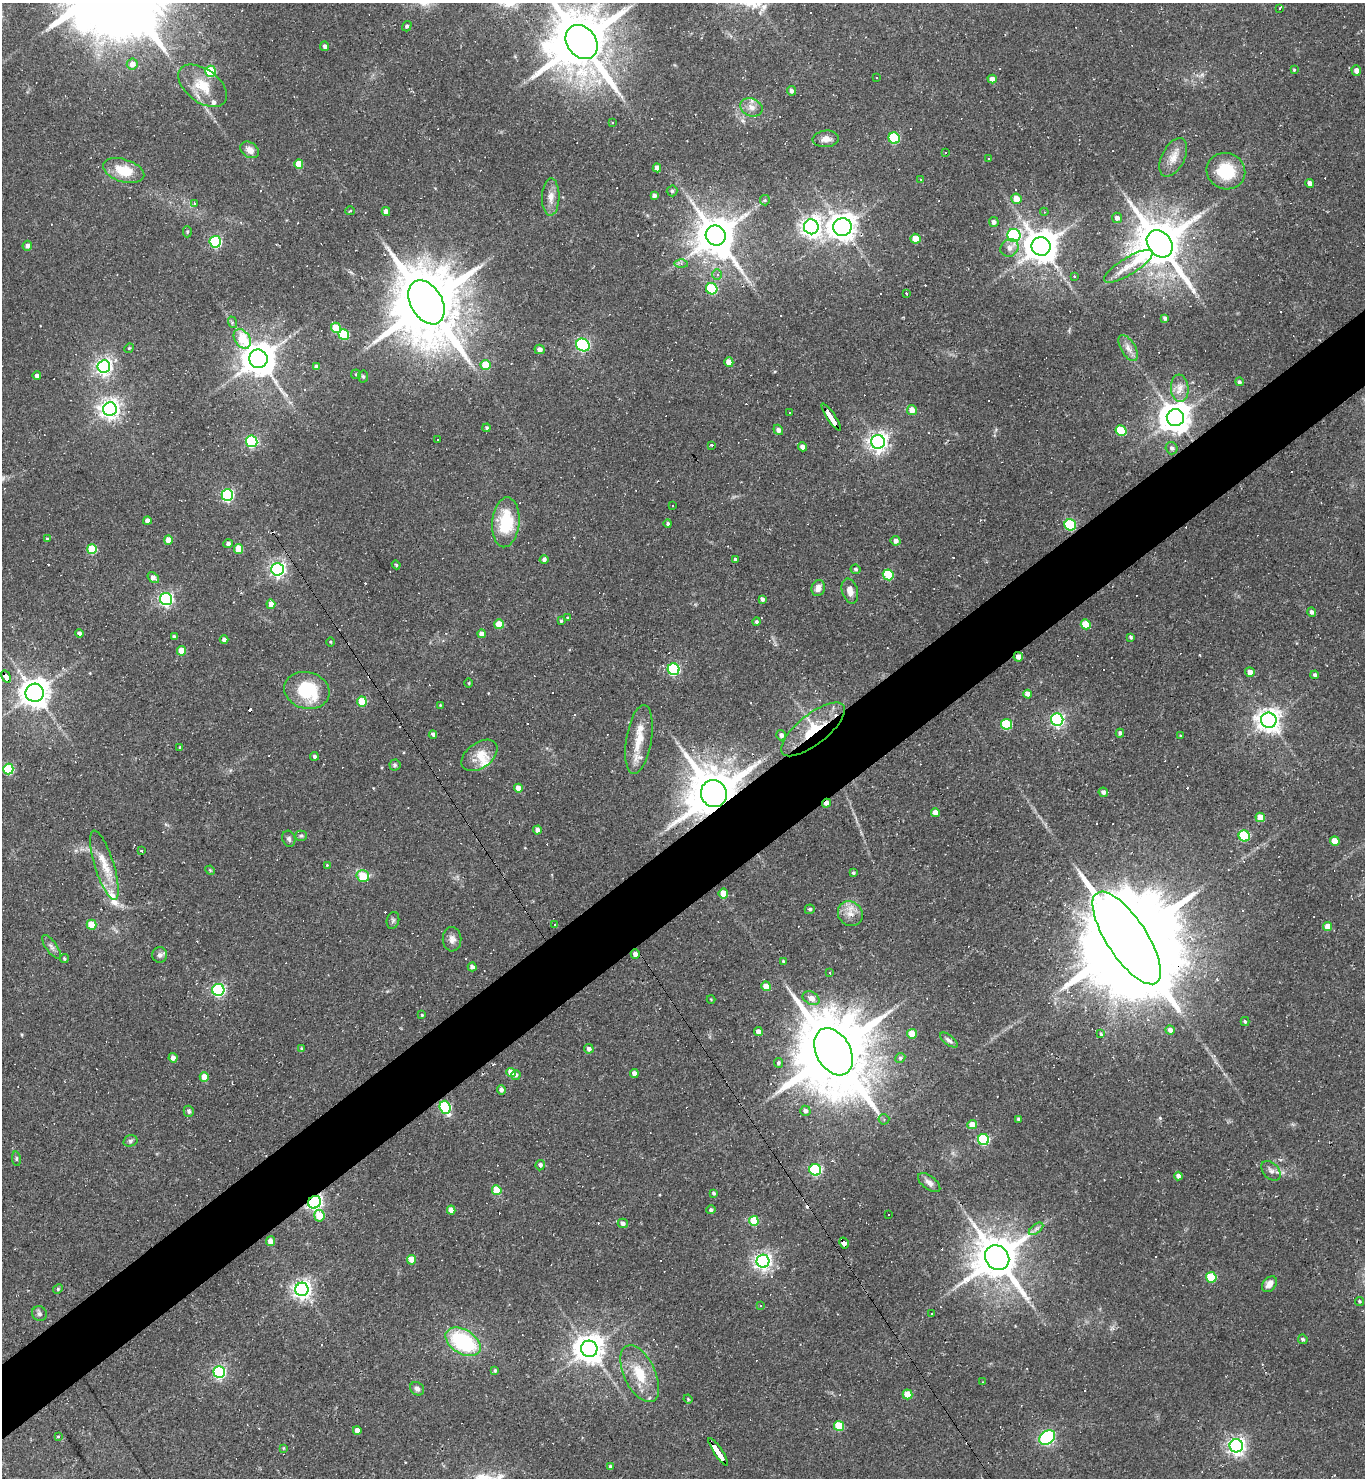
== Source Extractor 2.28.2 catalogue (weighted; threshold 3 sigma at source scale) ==
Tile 7 of 4 x 4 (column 3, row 2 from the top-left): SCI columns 3020-4382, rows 2953-4428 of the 5899 x 5904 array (HDU 1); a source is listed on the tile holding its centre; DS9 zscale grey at full resolution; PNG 1367 x 1480 px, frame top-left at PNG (2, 3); each listed source drawn as its Kron ellipse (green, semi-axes under 4 px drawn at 4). Shown black and unused: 5% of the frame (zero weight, under 2 of 3 exposures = <1% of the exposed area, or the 3 px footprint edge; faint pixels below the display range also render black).
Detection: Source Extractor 2.28.2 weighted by HDU 2 'WHT'; one run over the whole footprint, this tile lists its part. Background 0.069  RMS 0.0057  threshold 0.0258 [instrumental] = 3 sigma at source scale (4.5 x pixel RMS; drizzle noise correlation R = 1.50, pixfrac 1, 0.05/0.05 arcsec/px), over >= 5 px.
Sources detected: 332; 1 too faint to see at this stretch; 1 inside a brighter object's white glare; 65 cosmic-ray / hot-pixel residue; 1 long thin detection or spike segment (spike, bleed or trail) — neither listed nor drawn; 4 inside a brighter listed object's ellipse — not listed separately; the other 260 listed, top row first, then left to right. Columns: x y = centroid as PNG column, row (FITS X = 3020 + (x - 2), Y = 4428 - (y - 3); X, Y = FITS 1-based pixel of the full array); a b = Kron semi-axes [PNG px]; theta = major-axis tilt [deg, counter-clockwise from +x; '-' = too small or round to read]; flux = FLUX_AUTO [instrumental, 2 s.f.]
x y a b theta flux
1280 8 3 3 - 7.2
407 26 5 4 - 1.2
582 42 18 14 -53 4900
325 46 5 4 - 1.6
132 64 5 5 - 4.3
1294 70 4 4 - 0.56
210 71 5 5 - 30
1356 71 5 4 - 2.7
876 77 3 3 - 0.93
992 79 5 4 - 3.8
203 86 28 16 -37 16
791 91 5 4 - 1.6
751 107 11 9 -22 4.1
613 122 3 2 - 0.42
894 138 6 5 - 40
826 139 13 8 5 3.9
250 150 10 7 -35 4.3
945 153 3 2 - 0.58
1173 157 21 11 63 6.6
988 159 3 3 - 0.99
299 164 4 4 - 7.4
657 168 4 4 - 2.7
124 171 21 11 -17 15
1226 171 19 18 - 24
921 179 3 2 - 0.58
1310 183 4 4 - 2.5
672 191 5 5 - 0.96
654 196 4 4 - 1.9
551 197 18 8 88 5.2
1016 199 5 5 - 6.4
765 200 5 5 - 0.75
194 203 3 3 - 15
350 211 5 2 - 0.47
386 211 4 4 - 3.2
1044 212 4 3 - 0.72
1117 218 5 5 - 2.3
994 222 5 5 - 2.4
811 227 7 7 - 340
842 227 9 9 - 560
187 232 5 4 - 0.81
716 235 10 9 - 1900
1014 235 6 6 - 87
915 239 5 5 - 10
215 242 6 5 - 69
1160 244 15 11 -51 3100
27 246 5 5 - 2.2
1041 246 9 9 - 1200
1009 248 9 8 - 3.8
681 264 6 4 0 1.2
1128 266 28 8 31 8.9
717 274 5 5 - 1.1
1074 276 3 3 - 0.51
712 289 6 5 - 30
906 293 3 3 - 0.94
426 302 24 15 -60 7200
1165 318 4 3 - 1.4
232 322 6 4 -72 0.91
336 328 5 5 - 19
344 334 5 5 - 29
242 339 11 7 -56 17
583 345 7 6 - 90
129 348 5 4 - 0.67
1128 348 14 7 -59 3.4
539 349 5 4 - 2.4
258 359 9 9 - 1400
729 362 5 4 - 5.3
486 365 5 5 - 13
104 367 6 6 - 200
317 367 4 4 - 2.1
356 374 5 4 - 0.75
37 376 4 4 - 1.6
363 376 6 5 - 0.83
1239 382 4 4 - 1.1
1180 388 13 9 -85 4.5
110 409 7 7 - 320
912 410 5 5 - 5.1
790 412 2 2 - 0.38
831 417 16 3 -56 76
1175 418 8 8 - 970
486 428 4 4 - 1.1
778 430 5 4 - 2.1
1121 431 5 5 - 25
437 439 2 2 - 0.45
252 441 6 5 - 77
878 442 7 7 - 300
712 445 3 3 - 5.4
802 447 4 4 - 2.9
1171 448 6 6 - 1.7
227 495 6 6 - 83
673 506 3 2 - 0.6
147 521 4 4 - 2.7
506 522 25 13 85 26
668 524 4 4 - 1
1070 525 6 5 - 42
47 539 4 3 - 0.52
168 540 4 4 - 6.8
895 541 5 4 - 2.8
228 544 4 4 - 2
92 549 5 5 - 25
238 549 5 4 - 9
544 559 4 4 - 1.8
735 560 4 3 - 2.7
396 565 4 4 - 0.61
278 569 6 6 - 180
855 569 5 4 - 1.2
888 575 5 5 - 27
153 578 6 4 -38 3
818 588 8 6 71 3.2
850 591 13 8 -74 4.4
166 599 6 6 - 140
762 599 4 4 - 1.7
271 604 5 4 - 4.1
1312 612 5 4 - 1.7
568 618 4 4 - 0.75
561 621 4 3 - 0.73
757 622 4 4 - 0.93
499 624 5 5 - 9.8
1086 624 5 5 - 13
79 633 4 4 - 1.7
482 634 4 4 - 3.3
174 637 3 3 - 1.4
1131 637 4 3 - 1.2
224 639 4 4 - 1.8
331 642 4 3 - 0.54
181 651 5 4 - 9.5
1018 657 5 4 - 3.2
674 669 6 6 - 72
1250 672 5 5 - 4.2
1315 675 4 4 - 1.3
6 676 6 4 -58 28
469 683 4 3 - 0.5
307 690 23 18 -15 30
35 693 9 9 - 680
1027 694 4 4 - 5
362 701 5 5 - 18
440 705 4 3 - 0.47
1057 720 6 6 - 130
1269 720 8 7 - 480
1006 724 5 5 - 36
813 729 39 15 38 25
1120 733 4 4 - 1.5
433 735 4 4 - 3.5
781 735 5 4 - 2
1181 736 3 2 - 0.6
639 739 35 12 81 14
180 747 4 3 - 0.54
479 755 20 12 36 9
314 756 4 4 - 1.2
395 765 5 5 - 1.1
8 769 5 5 - 44
518 788 4 4 - 5.7
1103 792 5 4 - 1.7
714 794 13 13 - 3600
826 803 4 3 - 3.1
935 813 4 4 - 4.4
1260 817 5 4 - 8.4
537 830 4 4 - 2.2
301 836 5 5 - 0.96
1244 836 6 5 - 40
289 839 8 6 -71 1.5
1335 841 5 5 - 7.4
142 851 3 3 - 2
104 865 36 9 -72 12
327 865 3 3 - 0.45
210 870 5 4 - 0.6
853 873 4 4 - 1.1
363 876 6 5 - 15
723 894 5 4 - 11
810 909 5 5 - 1.2
850 914 13 12 - 5.9
393 920 8 6 74 1.2
555 924 3 3 - 2.2
92 925 5 5 - 13
1328 926 4 4 - 7.5
1127 938 54 20 -56 22000
452 939 12 9 -89 3.3
51 947 14 5 -53 2.3
635 954 4 4 - 4
160 955 8 7 - 2.2
64 959 4 4 - 0.85
783 961 4 2 - 0.51
472 967 4 4 - 2.1
830 973 3 3 - 0.81
766 986 5 4 - 7.3
218 990 6 6 - 90
811 998 9 6 -26 5
711 999 4 3 - 0.44
422 1015 3 3 - 0.58
1245 1021 4 3 - 1.1
1170 1030 4 4 - 2.2
758 1032 4 4 - 3.7
912 1034 5 4 - 10
1101 1034 3 3 - 0.83
949 1040 10 5 -38 1.8
302 1049 4 4 - 1.2
589 1049 5 4 - 2
833 1052 25 17 -60 8300
173 1058 5 4 - 2.9
900 1058 5 4 - 1.1
778 1063 5 4 - 1.1
511 1072 5 4 - 7.1
634 1074 4 4 - 3.4
516 1075 5 4 - 1.6
204 1077 5 4 - 6.6
501 1090 4 4 - 2
445 1107 6 5 - 60
189 1111 5 5 - 1.6
805 1111 5 5 - 2
884 1119 5 5 - 0.95
1018 1119 3 3 - 1
972 1124 5 4 - 6.2
984 1140 6 5 - 44
130 1141 7 5 16 1.3
16 1159 7 4 -82 0.87
540 1165 5 4 - 2.1
815 1170 6 5 - 67
1271 1171 11 7 -44 2.7
1178 1176 4 4 - 2.6
929 1183 13 6 -37 2.8
497 1190 5 4 - 13
714 1193 4 3 - 1.1
314 1202 6 6 - 160
451 1210 4 4 - 4.3
711 1210 4 4 - 1.2
888 1214 3 2 - 0.86
319 1216 6 5 - 11
754 1221 5 5 - 22
623 1223 5 4 - 2.1
1036 1229 8 4 37 1.8
270 1241 5 4 - 5.2
844 1243 6 4 -60 21
997 1258 13 11 -51 2400
411 1260 4 4 - 12
763 1261 6 6 - 230
1211 1277 5 5 - 25
1269 1284 9 6 50 4
58 1289 5 4 - 0.65
302 1289 7 6 - 280
1359 1301 4 4 - 0.81
761 1305 3 3 - 1
932 1313 3 2 - 0.98
39 1314 8 7 - 1.7
1303 1339 5 4 - 1
463 1342 19 12 -30 50
589 1349 8 8 - 840
495 1370 4 3 - 0.82
219 1372 6 6 - 110
640 1374 31 15 -65 18
982 1382 3 2 - 0.36
417 1389 7 6 - 2.1
907 1394 5 5 - 11
688 1399 4 4 - 0.63
839 1426 5 5 - 19
357 1430 4 4 - 4.4
58 1436 3 2 - 1.3
1047 1438 8 6 35 110
1236 1446 6 6 - 240
283 1448 4 3 - 0.58
718 1452 16 3 -57 120
610 1467 4 3 - 1.2
Overlapping masked pixels (flux is a lower limit): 12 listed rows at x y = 582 42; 831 417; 1018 657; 6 676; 813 729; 714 794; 826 803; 1127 938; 635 954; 314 1202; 844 1243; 718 1452
Isophote crosses this tile's border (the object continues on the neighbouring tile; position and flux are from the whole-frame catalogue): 1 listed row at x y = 582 42